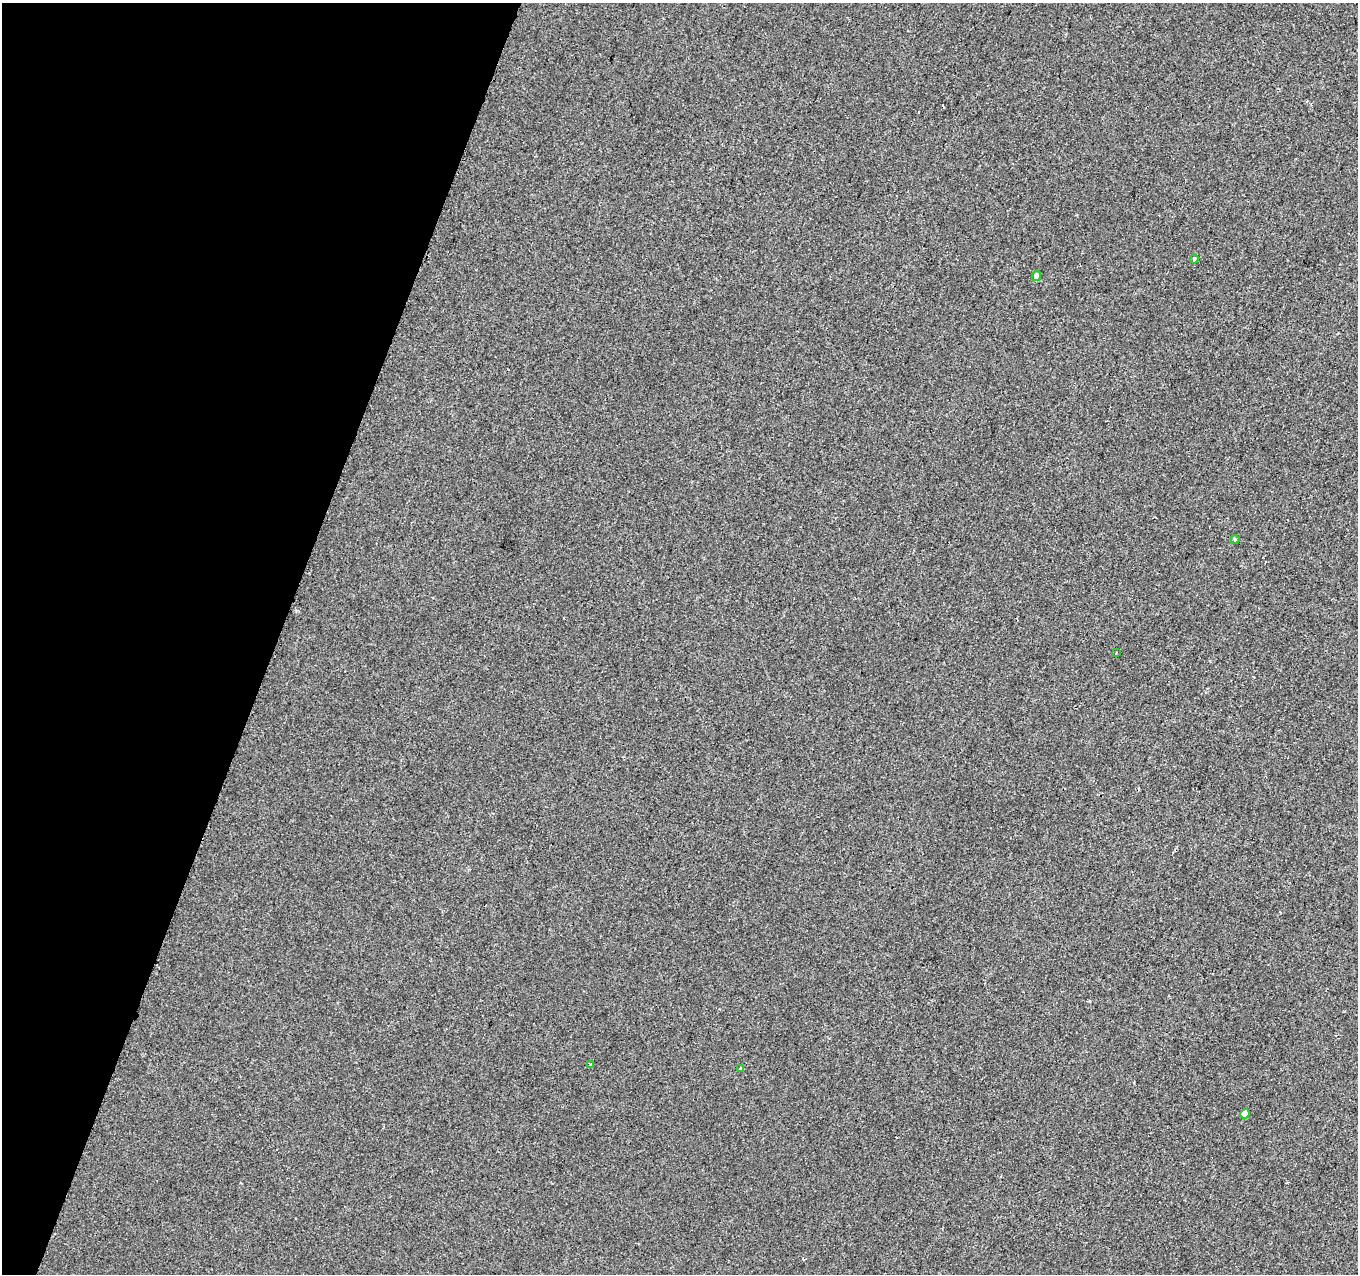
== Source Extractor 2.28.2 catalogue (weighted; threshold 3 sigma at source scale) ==
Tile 9 of 4 x 4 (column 1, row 3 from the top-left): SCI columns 14-1369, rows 1555-2826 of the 5442 x 5593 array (HDU 1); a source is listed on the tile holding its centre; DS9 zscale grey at full resolution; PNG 1360 x 1276 px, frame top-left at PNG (2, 3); each listed source drawn as its Kron ellipse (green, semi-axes under 4 px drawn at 4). Shown black and unused: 20% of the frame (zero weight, under 2 of 3 exposures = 1% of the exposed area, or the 3 px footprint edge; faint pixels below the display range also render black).
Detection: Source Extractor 2.28.2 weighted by HDU 2 'WHT'; one run over the whole footprint, this tile lists its part. Background 8.55e-04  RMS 0.0049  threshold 0.0223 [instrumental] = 3 sigma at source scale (4.5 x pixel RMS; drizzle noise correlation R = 1.50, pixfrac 1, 0.0396/0.0396 arcsec/px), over >= 5 px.
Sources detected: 7; all 7 listed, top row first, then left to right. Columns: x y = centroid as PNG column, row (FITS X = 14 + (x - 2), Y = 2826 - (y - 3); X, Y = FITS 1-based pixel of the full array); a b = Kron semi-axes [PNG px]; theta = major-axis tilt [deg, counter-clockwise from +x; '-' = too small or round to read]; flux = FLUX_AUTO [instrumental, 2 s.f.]
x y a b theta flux
1194 259 4 3 - 2.9
1036 276 5 4 - 1.5
1235 539 4 4 - 0.55
1116 653 3 2 - 0.83
591 1064 3 3 - 1.1
740 1068 3 3 - 4.5
1245 1114 4 4 - 3.5